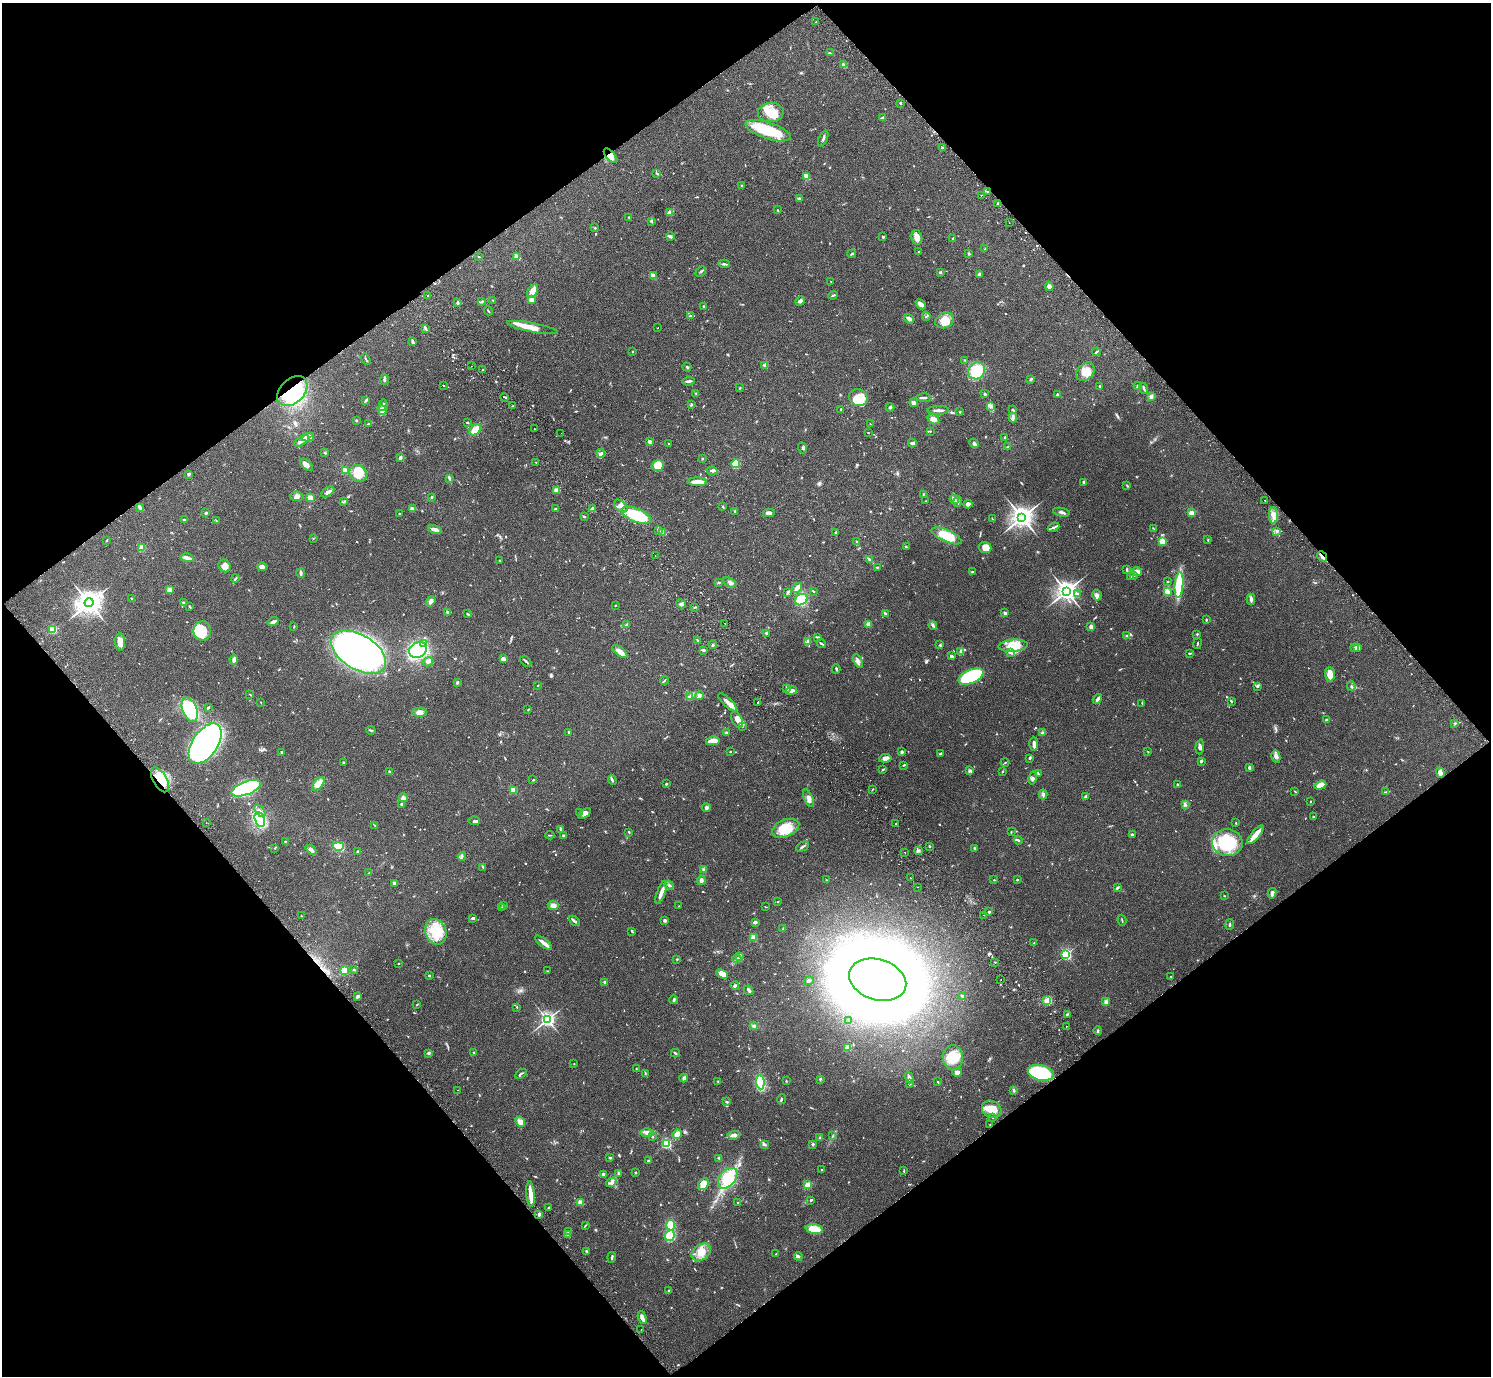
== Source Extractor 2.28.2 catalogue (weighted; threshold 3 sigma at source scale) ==
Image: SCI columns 48-6001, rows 203-5695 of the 6052 x 6035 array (HDU 1 of 3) = the unmasked area's bounding box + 8 px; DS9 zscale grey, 4 x 4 block average (1 PNG px = mean of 4 x 4 image px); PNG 1493 x 1378 px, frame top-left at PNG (2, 3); each listed source drawn as its Kron ellipse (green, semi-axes under 4 px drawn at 4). Shown black and unused: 50% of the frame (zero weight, under 2 of 3 exposures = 3% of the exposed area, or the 3 px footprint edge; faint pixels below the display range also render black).
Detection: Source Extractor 2.28.2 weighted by HDU 2 'WHT'. Background 0.0812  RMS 0.0059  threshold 0.0267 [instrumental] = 3 sigma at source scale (4.5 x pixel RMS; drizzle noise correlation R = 1.50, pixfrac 1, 0.05/0.05 arcsec/px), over >= 5 px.
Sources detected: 926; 5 too faint to see at this stretch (4 x 4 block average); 8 inside a brighter object's white glare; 10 cosmic-ray / hot-pixel residue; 1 long thin detection or spike segment (spike, bleed or trail) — neither listed nor drawn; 15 coinciding with a brighter row at this scale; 42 inside a brighter listed object's ellipse — not listed separately; of the other 845, all 500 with FLUX_AUTO >= 1.93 (the completeness limit of this list) listed and drawn (345 fainter detections not listed), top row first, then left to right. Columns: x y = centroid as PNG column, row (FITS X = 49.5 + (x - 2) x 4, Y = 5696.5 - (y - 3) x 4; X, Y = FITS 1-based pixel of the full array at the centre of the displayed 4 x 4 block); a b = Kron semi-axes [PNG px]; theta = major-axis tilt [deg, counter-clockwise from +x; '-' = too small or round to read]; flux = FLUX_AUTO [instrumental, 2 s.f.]
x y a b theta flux
816 22 2 2 - 4.9
830 53 3 2 - 2.8
843 65 3 2 - 10
900 103 2 2 - 5.6
771 112 13 10 3 59
883 118 3 2 - 2.5
768 131 23 8 -18 150
823 138 9 2 65 7
943 148 3 3 - 5.7
611 156 9 4 -48 19
657 174 3 2 - 2.8
806 176 4 2 - 30
742 185 2 2 - 2.3
988 192 2 2 - 2.6
981 195 2 2 - 3.6
799 199 3 2 - 8.8
997 204 4 2 - 3.5
778 210 3 2 - 2.1
670 212 4 2 - 37
629 217 3 2 - 2
651 221 3 2 - 3.4
1009 223 2 2 - 2.8
595 228 2 2 - 5.7
670 236 4 2 - 6.7
883 237 2 2 - 14
917 237 7 5 -76 26
953 238 3 2 - 2.6
985 249 3 2 - 2.5
918 252 2 2 - 2.6
852 254 4 2 - 4.6
969 254 3 2 - 2.8
517 256 4 3 - 19
479 257 2 2 - 2.3
724 264 6 2 -5 6.9
701 271 6 2 42 4.9
940 272 3 2 - 4.7
979 274 3 2 - 8.7
653 276 4 2 - 26
831 282 2 2 - 2.2
1049 286 5 4 - 14
533 291 7 4 58 44
833 295 5 2 - 4.1
428 296 2 2 - 3.6
531 299 2 2 - 83
482 301 3 2 - 4.7
493 301 3 2 - 2.9
800 301 5 3 - 13
457 303 3 2 - 2.3
921 304 6 3 -44 20
703 306 2 2 - 7.8
488 311 5 2 - 3
690 316 2 2 - 3.1
926 316 4 2 - 2.1
909 319 5 3 - 13
945 320 10 7 22 48
425 328 3 2 - 4.7
532 328 26 4 -11 37
658 328 2 2 - 2.8
413 342 4 2 - 11
633 351 2 2 - 2.4
1096 352 4 2 - 4.7
366 359 6 2 -57 3.4
965 360 3 2 - 2.6
471 366 2 2 - 2.1
765 366 4 3 - 9.1
687 367 4 2 - 2.9
483 370 2 2 - 8.8
977 371 9 8 - 120
1086 372 10 8 47 41
384 379 5 3 - 7.1
1031 379 3 2 - 5.1
689 381 6 2 6 7.9
443 385 2 2 - 2.1
1100 386 3 2 - 3.7
1138 386 4 3 - 4.8
740 388 2 2 - 2.5
1144 388 5 2 - 6.6
292 391 17 12 45 160
696 393 4 2 - 3.4
985 394 2 2 - 18
1057 395 4 3 - 4.8
505 397 4 2 - 3
858 397 9 8 - 65
1151 397 4 3 - 10
924 398 7 2 -1 6
366 401 3 2 - 3.8
913 403 4 3 - 12
691 404 4 2 - 3.6
383 405 6 3 79 10
513 406 3 2 - 2.2
990 406 4 2 - 6.4
890 407 4 3 - 5.9
841 409 2 2 - 3.3
382 410 5 4 - 16
938 410 11 2 0 16
1013 410 4 3 - 4.8
960 412 2 2 - 2.5
1013 417 5 3 - 7.3
933 419 6 4 -29 19
356 420 3 2 - 2.4
467 422 2 2 - 4.2
369 423 3 2 - 4.7
870 424 2 2 - 2.1
534 429 2 2 - 4.9
475 430 7 4 44 32
930 431 2 2 - 2.7
868 432 2 2 - 1.9
561 433 2 2 - 2
308 437 6 4 13 28
1005 437 3 2 - 3.9
302 441 8 3 31 13
649 441 2 2 - 39
912 443 4 2 - 10
974 443 5 3 - 6.9
668 444 2 2 - 5.3
1008 447 3 2 - 3.7
802 448 5 3 - 5.5
325 453 2 2 - 2.2
601 453 4 2 - 15
400 458 4 2 - 8.4
702 458 3 2 - 2.5
536 462 2 2 - 2.3
736 463 5 3 - 58
306 465 8 3 -41 22
658 466 6 5 - 62
345 471 3 2 - 37
712 471 5 2 - 7.5
358 473 9 8 - 65
188 474 2 2 - 6.9
449 478 3 2 - 4.4
697 482 10 3 -2 42
1084 482 3 2 - 9.7
1127 486 4 2 - 3.3
556 490 2 2 - 94
328 492 7 3 32 9.6
923 494 3 2 - 2
297 496 7 5 -8 13
431 497 3 2 - 3.5
310 498 2 2 - 110
954 499 5 2 - 12
1265 500 2 2 - 2.6
925 501 2 2 - 2.3
958 501 5 2 - 4.7
344 502 3 2 - 2.2
968 504 4 3 - 10
621 506 8 5 -39 19
139 507 4 2 - 11
723 507 2 2 - 3.3
412 509 3 2 - 11
555 509 3 2 - 4.5
592 509 3 2 - 9.9
735 512 3 2 - 4.2
1061 512 8 2 -11 11
206 513 3 2 - 4.1
769 513 6 3 -1 14
1192 513 2 2 - 97
399 514 2 2 - 3.4
636 515 16 6 -22 170
1273 515 8 4 -89 22
584 516 3 2 - 2.7
1022 517 4 3 - 3700
992 519 4 2 - 3.3
184 520 3 2 - 2.4
216 521 2 2 - 2.3
1053 527 6 2 23 7.4
1153 528 3 2 - 1.9
435 530 7 3 -13 15
658 530 3 2 - 3.6
663 532 3 3 - 22
1277 532 3 2 - 3.4
836 533 4 2 - 3.8
947 536 16 6 -24 83
313 539 2 2 - 2.4
106 540 2 2 - 3.6
1208 540 2 2 - 2.3
857 541 3 2 - 2.7
1162 541 2 2 - 150
142 547 2 2 - 130
906 547 2 2 - 3.2
985 547 6 5 - 33
655 556 2 2 - 2.1
1322 556 5 2 - 9
187 558 6 4 -14 14
869 559 4 2 - 5.6
500 560 2 2 - 2.7
225 566 7 5 -49 22
262 567 5 4 - 10
877 567 3 2 - 3.2
1127 570 3 2 - 2.9
1137 571 5 3 - 21
972 572 3 2 - 3.9
301 573 5 2 - 8.2
1133 575 3 2 - 2.7
1130 577 3 2 - 2.9
235 578 4 2 - 3.5
718 582 2 2 - 2.5
730 582 7 3 -31 10
1167 582 3 2 - 2.4
1179 585 13 4 85 220
797 588 5 2 - 29
169 590 4 3 - 18
813 591 4 2 - 2.2
1066 591 4 3 - 2600
788 592 2 2 - 2.7
1167 592 2 2 - 120
1077 593 3 2 - 3.4
1097 595 5 5 - 11
131 598 2 2 - 2.3
1251 599 5 2 - 11
801 600 7 5 32 110
431 601 5 4 - 14
183 602 2 2 - 10
89 603 4 4 - 4600
681 604 5 2 - 7.2
190 606 3 2 - 3.3
615 606 2 2 - 2.1
695 607 3 2 - 2.2
448 612 3 2 - 8.8
1005 613 2 2 - 7
467 614 4 2 - 2.9
885 614 4 2 - 8.2
1206 619 2 2 - 2.4
273 622 5 2 - 12
725 623 2 2 - 2.1
868 624 2 2 - 76
626 625 3 2 - 3.4
933 625 4 2 - 6.4
294 627 2 2 - 2
1091 627 4 3 - 14
52 630 2 2 - 230
202 631 10 8 80 81
766 633 2 2 - 16
1197 634 2 2 - 2.7
1127 635 3 2 - 5.2
818 637 2 2 - 8.9
697 640 2 2 - 3.6
808 641 4 2 - 7.1
120 642 9 5 -86 28
423 643 2 2 - 3.4
821 643 5 2 - 4.1
1197 644 5 2 - 3
713 645 4 3 - 7.1
940 645 2 2 - 2.6
1013 646 14 6 4 58
1354 647 2 2 - 2.3
1358 648 3 2 - 4.6
418 650 9 7 30 390
703 650 4 2 - 5.6
961 651 4 4 - 13
359 652 30 17 -32 1700
620 652 9 3 -38 31
1010 652 3 2 - 5.1
1190 653 4 2 - 2.9
952 656 4 2 - 4.1
503 659 2 2 - 54
234 660 5 3 - 12
526 661 6 2 -41 5.5
858 661 7 3 -62 10
428 662 5 3 - 13
836 669 4 2 - 5.1
1330 674 7 5 -88 31
971 676 13 6 24 290
664 680 4 2 - 3.4
457 682 4 2 - 4.3
538 685 2 2 - 2.5
1257 686 3 3 - 5
1351 686 4 2 - 4.2
786 688 4 2 - 3.6
791 690 6 4 15 17
250 695 3 2 - 2.1
699 695 4 4 - 8.4
689 696 3 2 - 3.2
1097 699 5 2 - 12
1231 701 3 2 - 3.9
261 702 2 2 - 2.1
728 702 12 4 -43 20
758 702 2 2 - 8.5
1142 703 3 2 - 2.4
208 708 3 2 - 6.1
190 710 12 7 -67 210
528 710 4 2 - 2.8
419 712 7 4 1 17
737 720 9 5 -62 29
1326 720 4 2 - 3.7
1455 723 3 2 - 2.9
742 727 3 2 - 2.4
371 730 4 2 - 4.3
569 732 2 2 - 8.2
726 733 3 3 - 4.7
1042 733 4 3 - 5.5
713 741 7 3 10 53
205 744 23 12 56 1200
1034 744 7 3 88 14
1200 747 7 3 85 7.9
1148 751 2 2 - 1.9
282 752 2 2 - 5.5
730 752 2 2 - 3
902 752 2 2 - 21
940 754 2 2 - 5.5
1276 757 6 4 -80 12
885 758 6 3 9 21
1029 758 3 2 - 4.5
1201 761 4 2 - 5.6
1005 762 4 2 - 2.9
343 763 2 2 - 2.1
903 765 4 2 - 2.9
1249 767 3 2 - 7.7
883 769 3 2 - 4.4
969 771 3 2 - 3
1002 771 3 2 - 3.1
389 772 3 2 - 4.6
1440 773 5 4 - 17
1038 774 4 2 - 3.4
1033 778 7 3 78 7
160 780 14 6 -60 80
533 780 3 2 - 2.7
612 780 5 2 - 7.1
318 784 8 4 51 31
666 784 3 2 - 3.6
1177 784 2 2 - 3.7
1320 785 6 3 20 44
246 788 15 6 21 500
872 789 3 2 - 2.1
513 790 2 2 - 150
1295 791 4 2 - 2.3
1386 792 4 2 - 3.3
1043 794 5 2 - 5.6
1085 797 3 2 - 5.9
403 798 4 3 - 10
808 798 9 4 -66 16
1311 801 2 2 - 2
401 804 2 2 - 16
1185 804 3 2 - 3
706 808 4 3 - 9.2
260 811 7 3 -51 9.4
579 813 2 2 - 3.2
584 814 7 4 34 21
1313 817 2 2 - 3
260 819 8 4 -70 250
474 821 5 3 - 6.1
206 823 2 2 - 2.2
1236 823 2 2 - 3
896 824 2 2 - 3
374 825 3 2 - 2.2
786 828 14 8 22 86
561 829 3 2 - 11
629 832 3 2 - 3.3
1011 832 3 2 - 2
1132 834 3 2 - 3.3
550 835 5 2 - 3.1
563 835 2 2 - 5
1255 835 11 3 50 44
1018 840 4 2 - 6.3
285 842 3 2 - 2.5
1227 843 15 13 -4 190
338 846 5 4 - 57
929 846 2 2 - 8.5
802 847 7 2 26 5.5
275 848 3 2 - 2.3
974 848 2 2 - 6.8
311 850 6 3 -41 12
358 851 4 2 - 3.4
918 851 3 2 - 4.6
904 852 2 2 - 2.5
462 856 4 2 - 4.5
483 867 4 2 - 2.4
704 870 2 2 - 7.3
369 873 4 2 - 2.6
910 878 2 2 - 2.4
701 880 4 3 - 12
826 880 3 2 - 2.3
994 880 2 2 - 2.4
1017 880 2 2 - 7.6
394 883 4 3 - 6.1
669 885 4 2 - 5.5
917 887 2 2 - 2.7
1117 888 4 3 - 4.2
661 893 12 3 70 26
1272 893 5 3 - 9.9
1224 896 2 2 - 2.1
778 902 2 2 - 2.3
504 905 3 2 - 3.4
553 906 5 4 - 16
679 906 2 2 - 2.1
502 907 3 2 - 2.6
766 907 2 2 - 2
989 912 2 2 - 13
984 915 2 2 - 4.8
301 916 2 2 - 2.3
473 918 4 2 - 6.5
665 920 2 2 - 27
1122 920 5 2 - 2.7
574 921 6 2 -44 7.4
755 922 3 2 - 8.3
1230 924 5 2 - 4.2
783 928 3 2 - 2.5
632 931 3 2 - 4.4
436 932 13 10 -67 120
753 937 2 2 - 110
543 943 10 3 -37 17
1034 943 3 2 - 2.2
1066 954 2 2 - 610
740 956 3 2 - 2.9
677 959 2 2 - 2.8
737 959 4 2 - 4.9
995 962 2 2 - 2.9
399 963 2 2 - 3.1
354 970 2 2 - 3.3
344 971 2 2 - 260
547 971 2 2 - 2
722 974 6 4 -27 29
429 976 2 2 - 5.6
1171 976 2 2 - 3.8
878 980 29 20 -17 8100
1001 980 2 2 - 8.7
809 981 5 3 - 6
605 982 3 3 - 5.1
735 986 4 3 - 8.7
749 990 5 2 - 6.9
358 996 3 2 - 11
963 996 3 2 - 3
674 1000 4 2 - 4.7
1047 1000 2 2 - 3.3
1106 1002 4 3 - 12
417 1004 3 2 - 2.9
517 1007 3 2 - 2.1
1067 1014 3 2 - 5
547 1019 2 2 - 1300
849 1020 2 2 - 2.8
754 1026 3 3 - 6.4
1067 1026 2 2 - 1.9
1098 1031 4 3 - 5.7
847 1048 2 2 - 130
474 1052 3 2 - 2.9
428 1053 2 2 - 30
675 1053 4 2 - 3.9
953 1057 12 10 -86 66
574 1064 2 2 - 2.4
636 1069 2 2 - 2
957 1072 4 4 - 17
1041 1073 13 7 -13 250
521 1074 6 2 30 5.2
645 1074 3 2 - 3.3
909 1077 6 2 -71 12
684 1078 4 3 - 7.1
820 1079 3 2 - 4.2
786 1081 2 2 - 2.1
718 1082 3 2 - 3.9
760 1082 7 4 -85 94
938 1082 3 2 - 2.4
910 1084 4 2 - 3.3
458 1090 2 2 - 2.3
1014 1090 3 2 - 6.4
781 1099 5 2 - 3.7
727 1102 3 2 - 3.6
992 1109 10 8 -25 59
993 1117 2 2 - 3.4
520 1122 5 4 - 21
990 1125 2 2 - 2.7
647 1133 6 4 -1 13
677 1134 5 4 - 31
734 1135 6 3 5 14
833 1136 4 2 - 3.6
653 1137 2 2 - 2.8
820 1137 3 2 - 2.4
666 1144 2 2 - 440
764 1144 4 3 - 7.7
813 1144 2 2 - 14
610 1158 2 2 - 4.2
719 1158 3 2 - 4.6
648 1161 3 2 - 4.4
822 1170 2 2 - 7
904 1171 4 2 - 2.8
635 1173 2 2 - 12
603 1174 2 2 - 9.6
619 1174 3 2 - 2.5
728 1178 12 7 49 80
611 1182 5 2 - 7.5
703 1184 6 5 - 32
808 1185 2 2 - 78
530 1194 13 3 -84 42
811 1200 3 2 - 3.3
580 1202 2 2 - 94
737 1203 3 2 - 1.9
549 1207 3 2 - 2.6
539 1215 3 2 - 3.4
585 1225 2 2 - 2
671 1225 5 4 - 58
814 1229 8 4 -9 88
569 1232 3 2 - 3.9
568 1235 3 2 - 11
670 1236 5 4 - 75
587 1251 3 2 - 3.5
701 1252 10 7 38 46
776 1254 3 2 - 2.2
798 1256 4 2 - 6.8
612 1257 5 2 - 5.1
669 1290 3 2 - 3.6
642 1318 6 2 -69 22
641 1330 2 2 - 2.6
Overlapping masked pixels (flux is a lower limit): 4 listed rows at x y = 611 156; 292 391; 1322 556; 160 780
Diffuse or blended objects may show on this block-average render without a row.